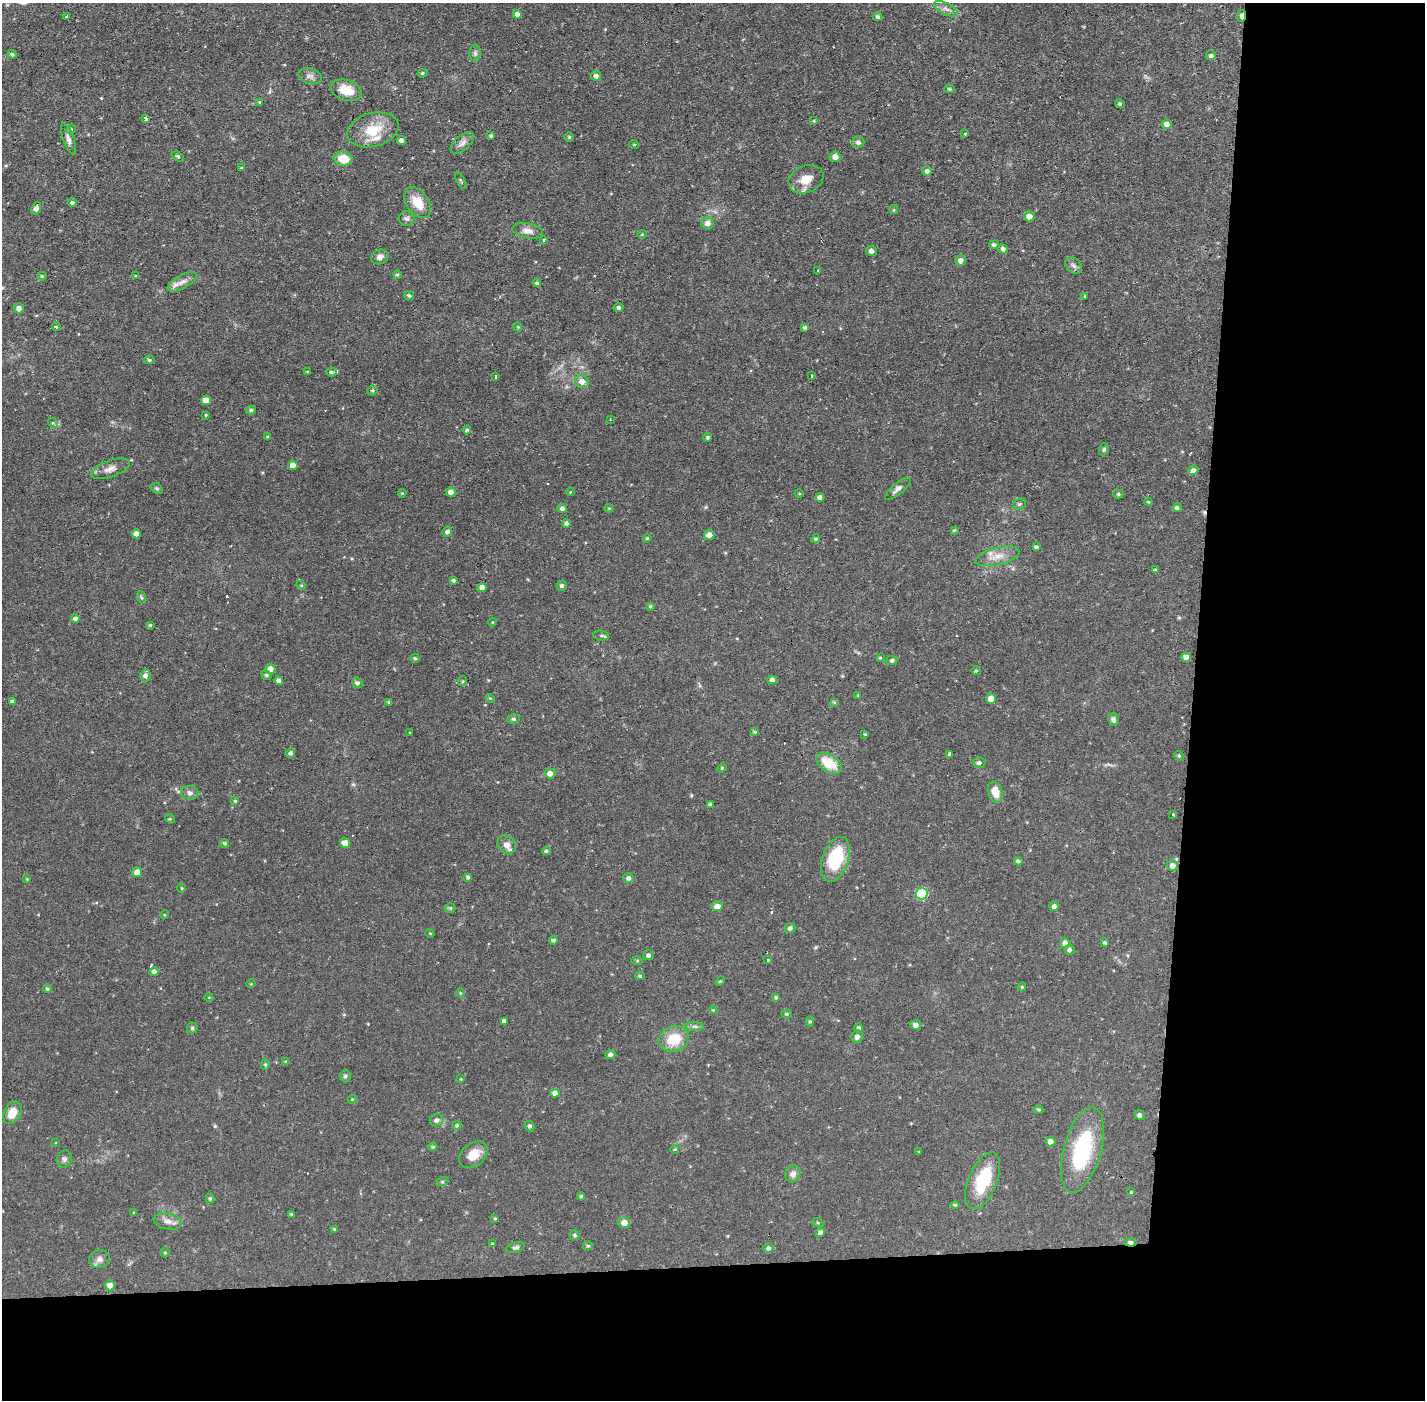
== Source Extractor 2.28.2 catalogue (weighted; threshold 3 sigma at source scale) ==
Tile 9 of 3 x 3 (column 3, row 3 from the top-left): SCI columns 2846-4268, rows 54-1451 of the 4268 x 4300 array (HDU 1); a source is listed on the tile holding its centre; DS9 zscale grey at full resolution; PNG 1427 x 1402 px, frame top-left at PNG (2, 3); each listed source drawn as its Kron ellipse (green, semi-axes under 4 px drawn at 4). Shown black and unused: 24% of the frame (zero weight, under 2 of 3 exposures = <1% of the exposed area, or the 3 px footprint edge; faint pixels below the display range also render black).
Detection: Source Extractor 2.28.2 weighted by HDU 2 'WHT'; one run over the whole footprint, this tile lists its part. Background 0.056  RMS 0.0057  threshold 0.0255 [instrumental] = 3 sigma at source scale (4.5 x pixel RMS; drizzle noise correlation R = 1.50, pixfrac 1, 0.05/0.05 arcsec/px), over >= 5 px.
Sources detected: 249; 4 cosmic-ray / hot-pixel residue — neither listed nor drawn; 3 inside a brighter listed object's ellipse — not listed separately; the other 242 listed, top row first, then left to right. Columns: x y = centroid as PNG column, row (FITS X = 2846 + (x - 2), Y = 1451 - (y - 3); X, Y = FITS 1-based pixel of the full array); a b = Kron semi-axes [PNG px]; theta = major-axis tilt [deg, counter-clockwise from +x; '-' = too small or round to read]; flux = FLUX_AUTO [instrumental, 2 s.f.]
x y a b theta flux
946 9 13 5 -25 2.6
517 14 4 4 - 2.5
1241 16 6 3 83 2.3
67 17 3 3 - 3.5
878 17 4 4 - 1.4
475 53 8 6 90 1.4
12 54 5 4 - 1
1211 56 5 5 - 1.5
423 73 5 4 - 0.84
310 76 12 7 -17 2.4
596 76 5 4 - 1.9
949 89 5 4 - 0.93
346 90 16 10 -17 11
260 102 3 3 - 0.9
1120 104 5 4 - 1
146 118 3 3 - 7.5
814 121 4 3 - 0.67
1167 124 5 5 - 3.4
71 129 5 4 - 0.94
373 130 26 17 15 15
965 134 3 3 - 0.7
491 136 4 4 - 1.1
569 137 4 4 - 0.76
68 139 16 5 -70 2.7
401 140 4 4 - 2.5
858 142 6 5 - 1.8
462 143 14 7 41 2.7
634 144 5 3 - 0.47
178 157 6 4 -33 1
835 157 5 5 - 3.7
344 159 9 7 -10 11
241 168 4 3 - 0.59
927 171 5 5 - 1.9
806 179 18 13 22 8.5
461 181 9 3 -61 0.69
72 203 4 4 - 1.2
418 203 17 11 -57 10
36 208 6 4 67 3.3
894 210 4 3 - 0.47
1029 216 5 5 - 4.8
407 219 7 7 - 1.7
708 223 6 6 - 3.3
527 231 16 7 -10 3.9
642 234 4 4 - 0.61
543 240 4 3 - 0.68
994 245 5 4 - 1.3
1003 249 5 4 - 1.9
871 251 5 5 - 2.2
380 257 9 7 22 2.6
960 260 5 5 - 2.6
1073 266 9 7 -44 2
818 271 3 2 - 0.64
397 275 4 4 - 0.9
42 276 4 4 - 0.76
135 276 3 3 - 1.8
182 282 16 6 29 3.4
537 283 4 4 - 0.92
409 296 5 4 - 1.1
1085 296 3 3 - 0.52
19 308 5 5 - 2.6
619 308 5 4 - 1.4
56 327 4 3 - 1.1
518 327 4 3 - 0.53
805 328 4 4 - 1.2
149 360 5 4 - 0.87
307 372 3 3 - 0.54
331 372 5 4 - 1.1
811 376 3 3 - 1.8
495 377 3 3 - 1.6
582 382 7 6 - 4.2
372 390 5 5 - 0.86
206 400 5 5 - 6.4
251 410 5 4 - 1.1
206 415 3 2 - 0.45
610 420 3 2 - 0.41
53 423 5 4 - 0.77
467 430 4 4 - 0.81
268 437 4 3 - 0.9
708 437 4 4 - 0.97
1104 449 6 4 72 0.89
293 465 5 4 - 5.4
110 469 20 8 19 4.2
1193 470 5 5 - 1.8
157 488 6 5 - 0.82
898 489 16 5 40 2.6
451 492 5 4 - 2.9
570 492 4 3 - 0.43
402 493 4 3 - 0.53
799 493 4 3 - 0.51
1118 494 5 4 - 0.82
820 497 4 4 - 2.6
1148 502 4 3 - 0.55
1019 504 7 5 21 1
562 508 5 4 - 2
609 508 4 4 - 0.58
1177 508 5 4 - 1.4
566 523 4 4 - 1.3
954 530 4 3 - 0.62
447 532 5 4 - 1.7
136 534 4 4 - 3.4
709 535 5 5 - 3.4
647 538 4 4 - 0.72
816 539 5 4 - 0.7
1036 547 4 3 - 1
997 556 22 8 14 6.4
1155 570 4 4 - 0.67
454 580 4 4 - 1
301 585 5 4 - 0.52
562 586 5 5 - 1.4
482 587 4 4 - 3.4
141 597 6 4 -71 0.81
650 606 3 3 - 0.6
75 619 4 4 - 1.9
492 622 4 3 - 0.4
150 625 3 3 - 0.62
601 635 8 5 -5 1.1
1186 657 5 4 - 3.4
415 658 4 4 - 0.87
880 658 4 4 - 0.7
892 661 5 4 - 1.3
270 669 5 5 - 5.4
976 671 5 3 - 0.62
266 675 5 4 - 0.93
145 676 6 5 - 2.1
772 680 4 4 - 2.8
279 681 4 4 - 2.1
463 681 5 4 - 0.78
357 683 5 5 - 1.6
858 695 2 2 - 0.47
490 698 4 3 - 0.51
991 699 5 5 - 5
12 701 4 3 - 1.1
389 702 4 3 - 0.84
834 702 4 4 - 0.65
514 719 6 4 -4 1.1
1113 720 6 5 - 1.5
755 732 4 4 - 0.83
410 733 3 3 - 1.1
865 734 3 3 - 0.49
291 753 5 4 - 1.2
950 754 3 3 - 6.9
1179 756 5 4 - 0.73
829 763 14 8 -33 14
979 763 6 5 - 1.4
722 768 4 4 - 0.58
550 773 5 5 - 3.1
995 792 11 7 -74 7
190 793 8 7 - 2
235 801 4 4 - 0.63
710 804 4 3 - 1.2
1173 814 3 3 - 0.67
170 819 5 4 - 0.64
224 843 4 4 - 0.95
345 843 5 4 - 6.7
507 845 10 8 -53 3.6
546 851 4 4 - 0.99
835 859 23 13 71 29
1018 861 4 3 - 1.2
1172 866 5 5 - 3.1
137 872 5 4 - 4.5
468 877 4 3 - 1.1
628 878 5 5 - 1.8
27 879 4 3 - 0.42
182 888 4 3 - 0.45
922 894 6 5 - 32
717 906 5 5 - 4.3
1054 906 5 5 - 1.8
450 908 5 5 - 0.77
164 915 4 3 - 0.51
790 928 5 5 - 1.4
430 933 5 3 - 0.43
553 940 4 4 - 1.1
1065 943 5 5 - 3.2
1105 943 4 3 - 0.83
1070 950 5 5 - 1.4
648 955 5 5 - 1.4
767 960 3 3 - 0.8
637 961 5 4 - 0.62
154 971 5 4 - 2.1
640 976 5 4 - 0.88
720 981 5 3 - 0.61
251 984 5 3 - 0.44
1022 987 4 4 - 0.57
47 989 4 4 - 1.1
460 993 5 3 - 0.45
209 997 4 3 - 0.42
776 997 4 3 - 0.87
713 1010 4 3 - 0.49
787 1014 5 4 - 1
504 1021 4 4 - 2.3
810 1021 5 4 - 0.76
916 1025 5 5 - 2.6
695 1026 9 4 -1 1.4
192 1028 5 5 - 0.92
859 1028 4 4 - 1.3
857 1037 6 6 - 2.4
674 1039 15 12 18 14
610 1055 5 4 - 2.2
286 1061 4 3 - 0.49
265 1064 5 4 - 0.77
345 1076 6 5 - 1.1
461 1079 3 3 - 0.4
555 1093 5 4 - 2.6
352 1099 4 4 - 0.55
1039 1109 5 4 - 0.77
12 1113 12 8 63 7.2
1140 1115 5 4 - 1.8
437 1120 7 6 - 2
457 1125 5 4 - 0.91
530 1126 5 5 - 1.3
1051 1142 5 4 - 3.3
55 1143 2 2 - 0.45
433 1147 4 3 - 0.72
675 1149 4 3 - 0.5
1082 1150 44 18 75 46
919 1152 4 3 - 0.55
473 1155 16 11 39 8.1
64 1159 9 7 73 1.6
793 1174 8 7 - 2.8
983 1181 30 14 67 26
442 1182 6 4 18 0.72
1131 1192 4 4 - 0.75
581 1196 4 3 - 0.91
210 1198 5 4 - 0.93
955 1205 4 4 - 0.72
134 1213 4 3 - 0.7
291 1214 3 3 - 0.64
495 1218 4 4 - 0.61
168 1221 14 8 -12 3.7
624 1223 6 5 - 4.8
818 1223 6 3 -19 0.56
334 1229 3 3 - 0.62
820 1232 5 4 - 1.6
575 1235 5 5 - 0.89
1130 1242 6 3 -6 2.4
492 1244 3 3 - 0.68
588 1246 5 4 - 0.79
516 1247 9 5 14 1.3
768 1248 5 4 - 1.4
165 1253 5 4 - 0.7
100 1259 10 9 - 2.7
110 1285 5 5 - 4.5
Overlapping masked pixels (flux is a lower limit): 2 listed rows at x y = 1241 16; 1130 1242